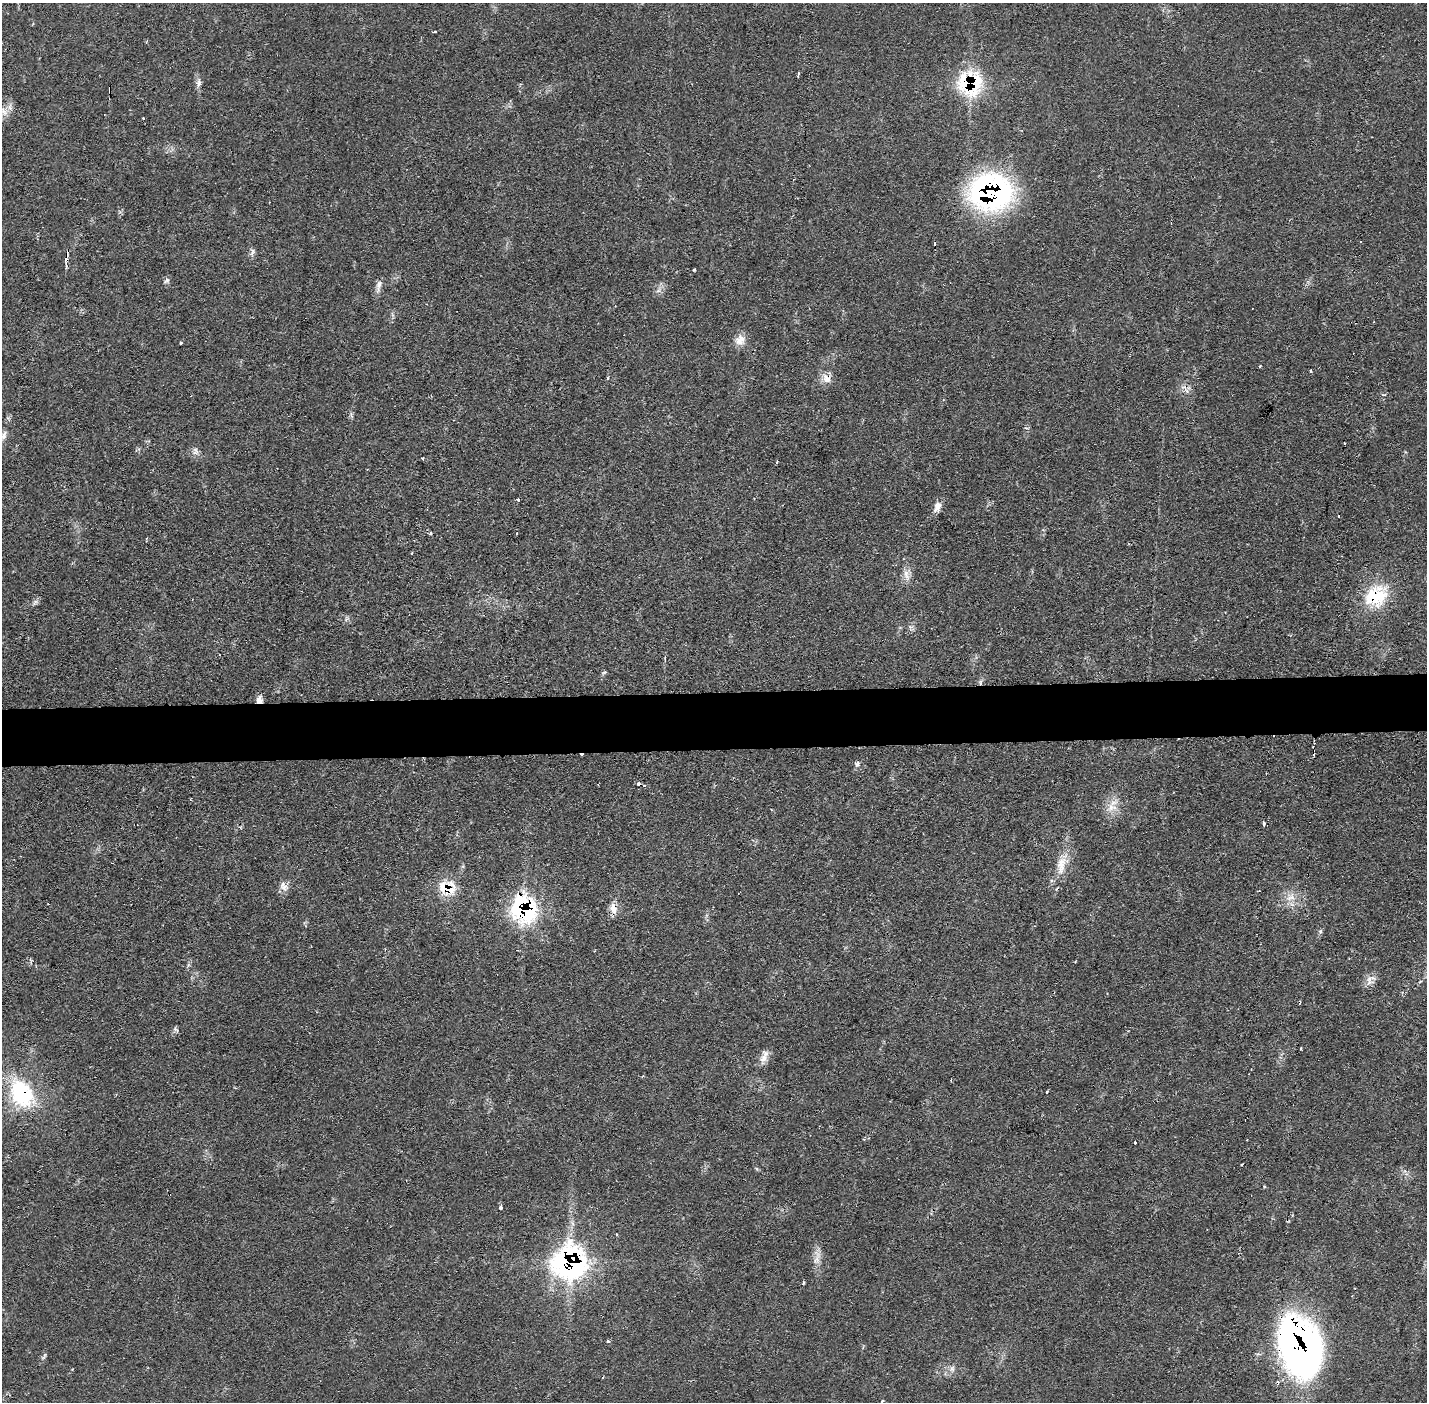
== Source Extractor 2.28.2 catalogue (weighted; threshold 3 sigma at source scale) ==
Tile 5 of 3 x 3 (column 2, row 2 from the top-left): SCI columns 1426-2850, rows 1452-2851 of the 4275 x 4309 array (HDU 1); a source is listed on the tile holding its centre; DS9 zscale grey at full resolution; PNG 1429 x 1404 px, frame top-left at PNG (2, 3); no overlay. Shown black and unused: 4% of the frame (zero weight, under 2 of 3 exposures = <1% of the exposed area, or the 3 px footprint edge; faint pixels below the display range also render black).
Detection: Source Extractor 2.28.2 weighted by HDU 2 'WHT'; one run over the whole footprint, this tile lists its part. Background 0.0702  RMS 0.0062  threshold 0.0277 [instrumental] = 3 sigma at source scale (4.5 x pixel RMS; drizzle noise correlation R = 1.50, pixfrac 1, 0.05/0.05 arcsec/px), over >= 5 px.
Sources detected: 72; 9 cosmic-ray / hot-pixel residue — not listed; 1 inside a brighter listed object's ellipse — not listed separately; the other 62 listed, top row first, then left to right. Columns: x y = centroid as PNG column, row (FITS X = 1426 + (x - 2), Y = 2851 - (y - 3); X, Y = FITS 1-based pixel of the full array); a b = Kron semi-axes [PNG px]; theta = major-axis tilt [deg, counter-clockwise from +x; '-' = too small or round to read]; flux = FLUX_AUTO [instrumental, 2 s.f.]
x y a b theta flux
435 32 3 3 - 1.6
798 73 5 3 - 1
199 83 13 7 90 2.7
970 83 25 24 - 51
10 107 10 5 -82 2.5
5 112 12 6 -36 3.5
143 118 3 2 - 1.1
990 192 40 32 1 170
66 260 12 4 -88 4
694 270 3 2 - 0.89
167 280 6 4 -72 1.1
379 286 20 6 78 3.2
658 291 7 4 19 1.4
740 340 15 12 38 5.7
181 343 3 3 - 0.72
1259 366 3 2 - 0.63
1311 370 3 3 - 1.7
827 379 13 11 -66 5.4
4 436 12 6 70 2.4
195 453 9 4 9 1.7
422 458 4 3 - 0.61
777 462 3 2 - 1.2
518 499 3 3 - 2.1
937 507 14 8 65 4.6
1339 516 3 2 - 0.88
430 533 3 3 - 1.1
411 553 3 2 - 0.6
906 574 14 8 -80 4.4
1376 596 33 25 31 30
35 602 8 4 53 1.5
980 682 10 3 79 1.2
258 700 10 7 54 3.6
857 764 6 5 - 1.3
644 786 4 3 - 0.68
1112 807 15 10 -2 6.9
1263 823 4 3 - 6.5
1060 865 25 12 -82 9.5
284 886 15 8 -48 3.6
447 888 19 14 -11 18
1291 897 13 8 16 5
613 908 16 9 -79 5.3
524 909 25 21 -63 83
1320 931 6 5 - 1.2
1370 979 15 12 41 4.6
1420 981 5 3 - 0.64
1301 1048 4 2 - 0.46
763 1058 15 10 59 4.8
1047 1092 3 2 - 0.88
21 1094 39 27 -61 47
1135 1142 3 2 - 0.97
1242 1165 3 2 - 0.71
1264 1187 4 3 - 0.62
500 1208 3 3 - 8.2
616 1234 3 3 - 0.9
817 1257 24 8 86 5.7
569 1262 27 27 - 160
803 1283 3 3 - 1.2
608 1341 4 3 - 0.91
1300 1347 60 37 -72 290
43 1357 9 4 47 1.1
952 1368 8 6 69 1.9
882 1401 3 3 - 0.89
Overlapping masked pixels (flux is a lower limit): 12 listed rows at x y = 970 83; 990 192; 66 260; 827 379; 1376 596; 980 682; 447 888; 613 908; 524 909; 21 1094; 569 1262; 1300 1347
Unlisted compact peaks at least as high as the median listed source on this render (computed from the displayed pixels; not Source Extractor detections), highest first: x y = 253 251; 604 672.